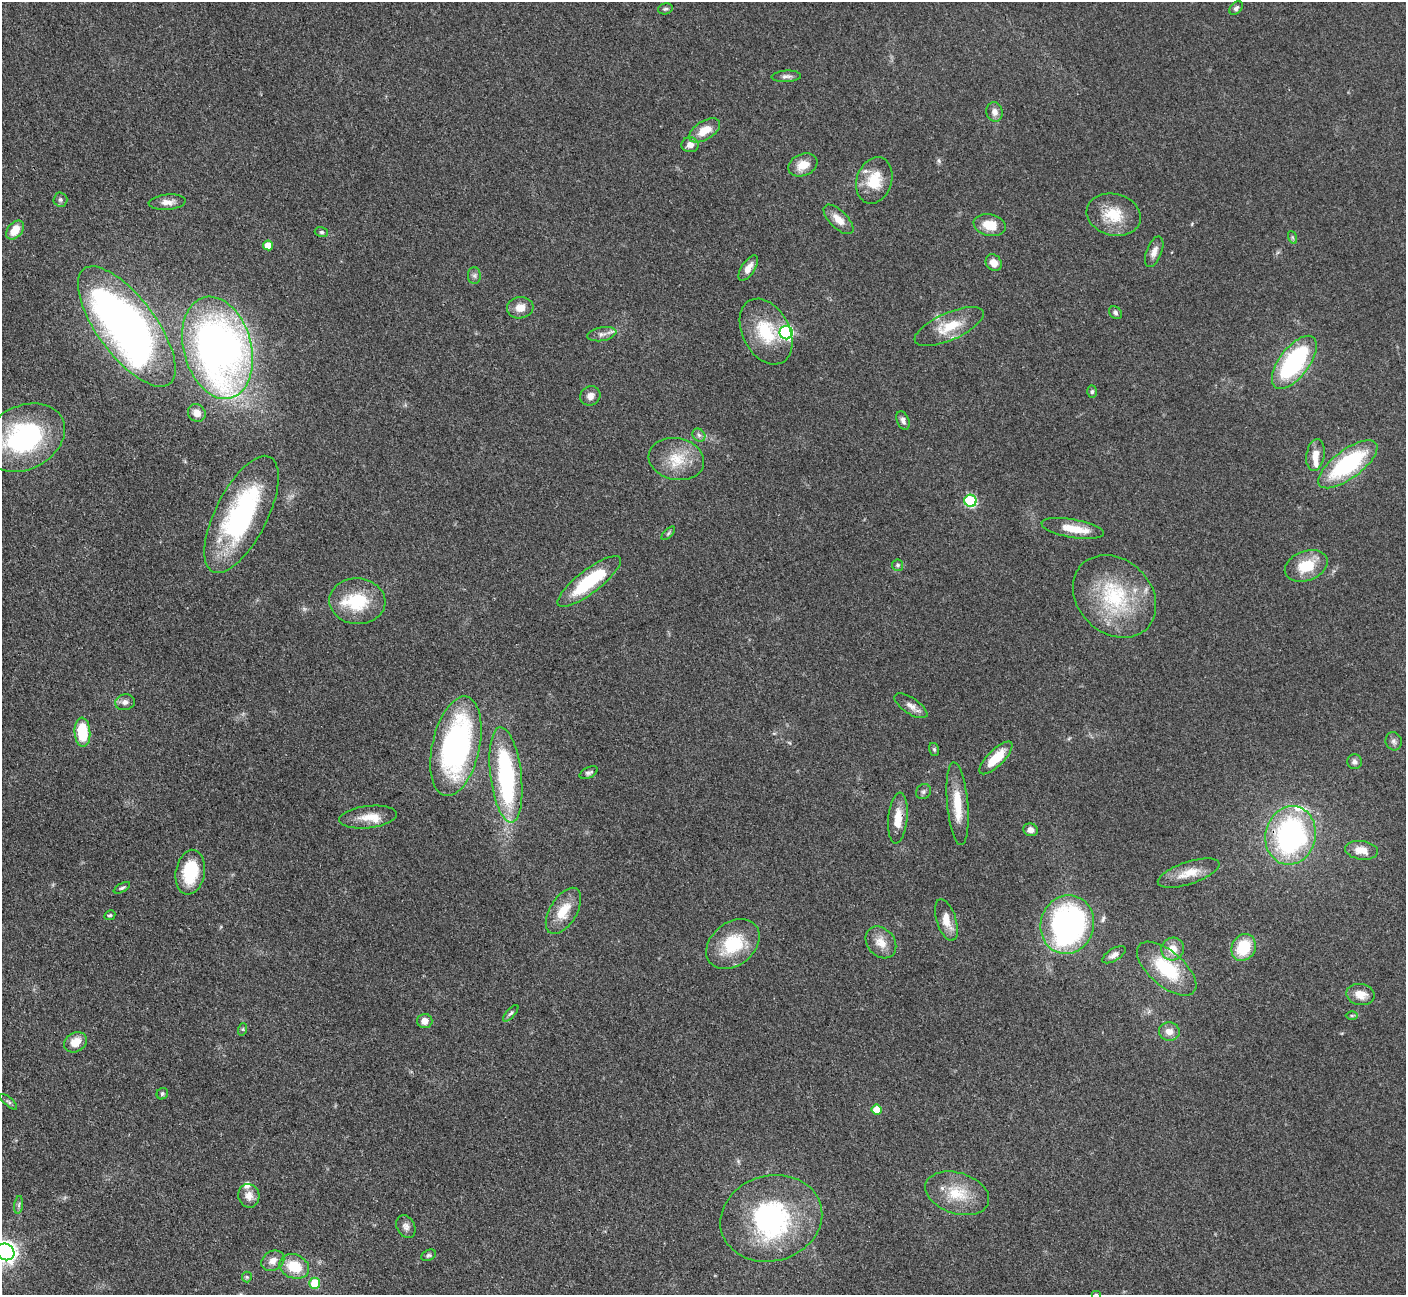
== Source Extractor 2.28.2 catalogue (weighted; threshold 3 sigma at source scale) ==
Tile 7 of 4 x 4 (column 3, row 2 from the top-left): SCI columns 2824-4227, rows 2887-4179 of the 5647 x 5638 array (HDU 1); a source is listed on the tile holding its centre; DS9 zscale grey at full resolution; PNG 1408 x 1297 px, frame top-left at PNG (2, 2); each listed source drawn as its Kron ellipse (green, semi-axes under 4 px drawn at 4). Shown black and unused: <1% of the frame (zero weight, under 3 of 4 exposures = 2% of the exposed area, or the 3 px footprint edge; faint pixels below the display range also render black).
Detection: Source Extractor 2.28.2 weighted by HDU 2 'WHT'; one run over the whole footprint, this tile lists its part. Background 0.0833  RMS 0.0058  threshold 0.026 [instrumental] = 3 sigma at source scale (4.5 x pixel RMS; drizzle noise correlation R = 1.50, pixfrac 1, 0.05/0.05 arcsec/px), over >= 5 px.
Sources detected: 110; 3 inside a brighter object's white glare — neither listed nor drawn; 7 inside a brighter listed object's ellipse — not listed separately; the other 100 listed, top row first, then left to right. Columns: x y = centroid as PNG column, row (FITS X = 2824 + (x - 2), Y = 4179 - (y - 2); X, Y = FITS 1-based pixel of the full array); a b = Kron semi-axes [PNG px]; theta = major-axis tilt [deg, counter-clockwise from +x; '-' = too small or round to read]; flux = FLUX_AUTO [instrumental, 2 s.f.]
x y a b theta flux
1236 8 8 5 45 1.5
665 9 7 5 14 1.2
786 76 15 5 3 2.4
994 112 10 8 -80 3.7
705 130 17 9 32 10
690 145 8 7 - 3.4
803 165 15 10 23 8.5
874 180 24 17 72 17
60 199 7 7 - 1.5
167 202 18 7 5 4.7
1114 215 27 21 -14 18
838 219 19 9 -45 7.1
990 225 16 10 -13 12
15 230 11 7 50 10
321 232 7 5 -15 1
1292 237 6 4 -71 0.89
268 245 5 5 - 8.4
1154 252 16 7 69 4.3
994 263 9 7 -49 5.2
748 268 15 6 58 4.9
474 276 8 6 -90 1.7
520 308 13 10 8 6.1
1115 313 7 5 -46 1.5
949 326 37 13 24 17
127 327 72 29 -53 360
766 331 35 23 -62 28
786 333 7 6 - 100
602 334 14 7 10 3.2
217 348 52 34 -75 370
1294 362 31 15 53 67
1092 392 6 4 88 1.1
590 396 10 9 - 3.6
197 413 9 8 - 4.6
903 421 10 6 -68 2.3
699 435 7 5 -46 1.5
24 438 43 31 27 85
1315 455 16 9 81 6.6
676 459 28 20 -11 18
1348 464 35 14 36 63
970 501 6 6 - 63
241 514 64 26 63 100
1073 528 31 9 -10 11
668 533 8 3 45 0.88
898 565 5 5 - 1.2
1306 566 22 14 21 18
589 581 39 11 38 38
1115 596 46 36 -44 52
357 601 28 23 -4 28
125 702 10 8 10 2.8
911 706 19 8 -33 4.3
82 732 14 8 -86 27
1394 741 9 8 - 2
456 746 51 23 77 140
934 749 7 5 -74 1
996 758 22 8 45 15
1354 762 7 7 - 2
589 773 10 5 25 1.6
506 775 48 15 -83 90
923 792 8 7 - 1.5
958 804 41 10 -85 16
368 817 29 11 6 9.4
898 818 25 9 85 9.7
1031 830 7 6 - 3.4
1291 835 29 25 76 130
1361 850 16 9 -7 7.9
190 872 22 14 80 27
1189 873 32 11 18 10
122 888 9 4 29 1.1
563 911 26 13 59 13
110 915 6 4 26 0.96
946 920 21 9 -72 8.7
1067 924 29 26 74 160
881 942 17 13 -50 7.9
733 944 29 21 39 28
1244 947 14 11 59 22
1173 949 11 11 - 8.2
1114 955 13 6 31 3.1
1167 969 36 17 -40 34
1360 995 14 10 -11 7.4
511 1013 10 4 48 1.3
1352 1016 6 4 0 0.84
425 1021 7 7 - 5.2
243 1029 6 4 72 0.8
1169 1031 10 9 - 4.7
76 1042 12 9 31 8.5
162 1094 6 5 - 1.2
9 1102 10 4 -40 1.2
876 1110 5 5 - 11
957 1193 33 20 -17 20
249 1196 12 10 -77 5.1
19 1205 9 4 82 1.4
771 1218 51 43 15 91
406 1227 12 9 -63 3
6 1252 9 8 - 400
429 1255 8 5 27 1.2
273 1261 12 9 30 5.1
294 1266 15 12 -22 18
247 1277 5 5 - 0.8
315 1283 5 5 - 20
1096 1294 5 4 - 0.67
Isophote crosses this tile's border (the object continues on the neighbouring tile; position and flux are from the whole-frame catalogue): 2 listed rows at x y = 6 1252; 1096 1294